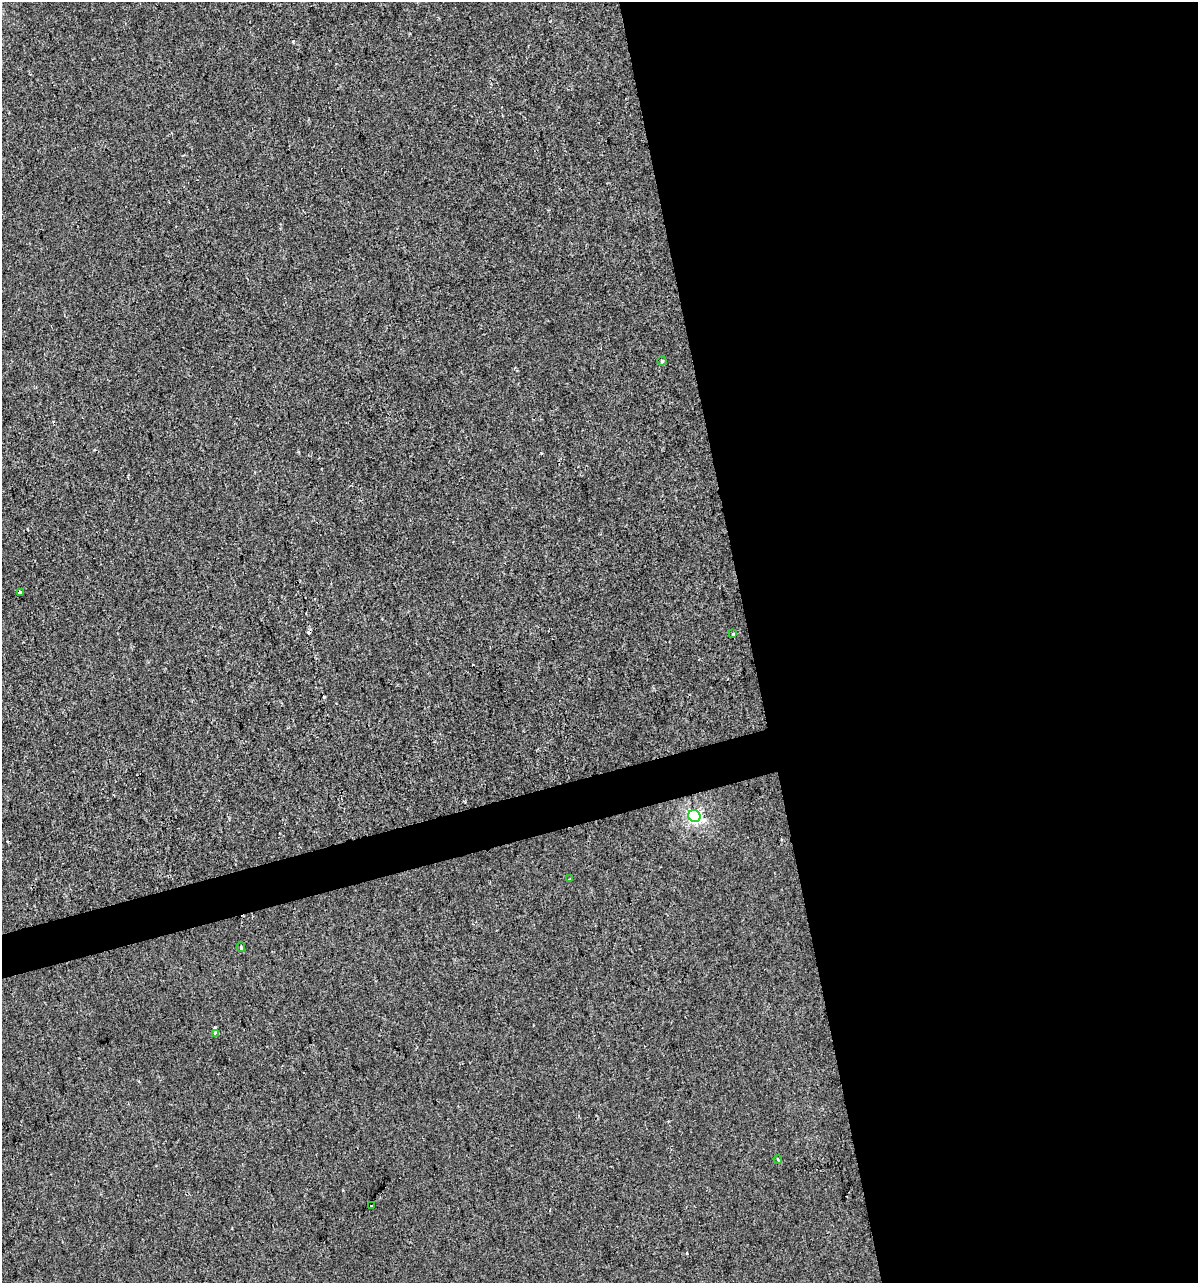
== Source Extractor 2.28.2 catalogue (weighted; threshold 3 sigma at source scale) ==
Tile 8 of 4 x 4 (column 4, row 2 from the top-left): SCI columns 3680-4875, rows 2562-3842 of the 4919 x 5122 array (HDU 1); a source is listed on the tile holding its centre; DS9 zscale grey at full resolution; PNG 1200 x 1285 px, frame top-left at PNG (2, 2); each listed source drawn as its Kron ellipse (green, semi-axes under 4 px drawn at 4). Shown black and unused: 40% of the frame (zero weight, under 2 of 3 exposures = <1% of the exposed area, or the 3 px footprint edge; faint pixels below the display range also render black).
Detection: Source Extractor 2.28.2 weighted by HDU 2 'WHT'; one run over the whole footprint, this tile lists its part. Background 1.48e-04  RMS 0.0042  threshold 0.019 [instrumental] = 3 sigma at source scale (4.5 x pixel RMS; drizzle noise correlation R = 1.50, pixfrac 1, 0.0396/0.0396 arcsec/px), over >= 5 px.
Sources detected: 12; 3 cosmic-ray / hot-pixel residue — neither listed nor drawn; the other 9 listed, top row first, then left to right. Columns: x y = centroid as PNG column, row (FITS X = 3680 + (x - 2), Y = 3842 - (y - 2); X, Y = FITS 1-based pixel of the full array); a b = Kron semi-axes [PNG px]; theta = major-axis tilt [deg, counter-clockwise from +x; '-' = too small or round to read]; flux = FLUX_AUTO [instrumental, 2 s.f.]
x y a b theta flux
662 361 4 4 - 0.63
20 592 4 3 - 2.7
733 634 4 3 - 0.74
694 816 6 5 - 85
570 879 3 3 - 0.41
241 947 5 3 - 0.74
215 1033 4 3 - 1.7
778 1159 4 3 - 0.5
371 1205 3 3 - 2.7